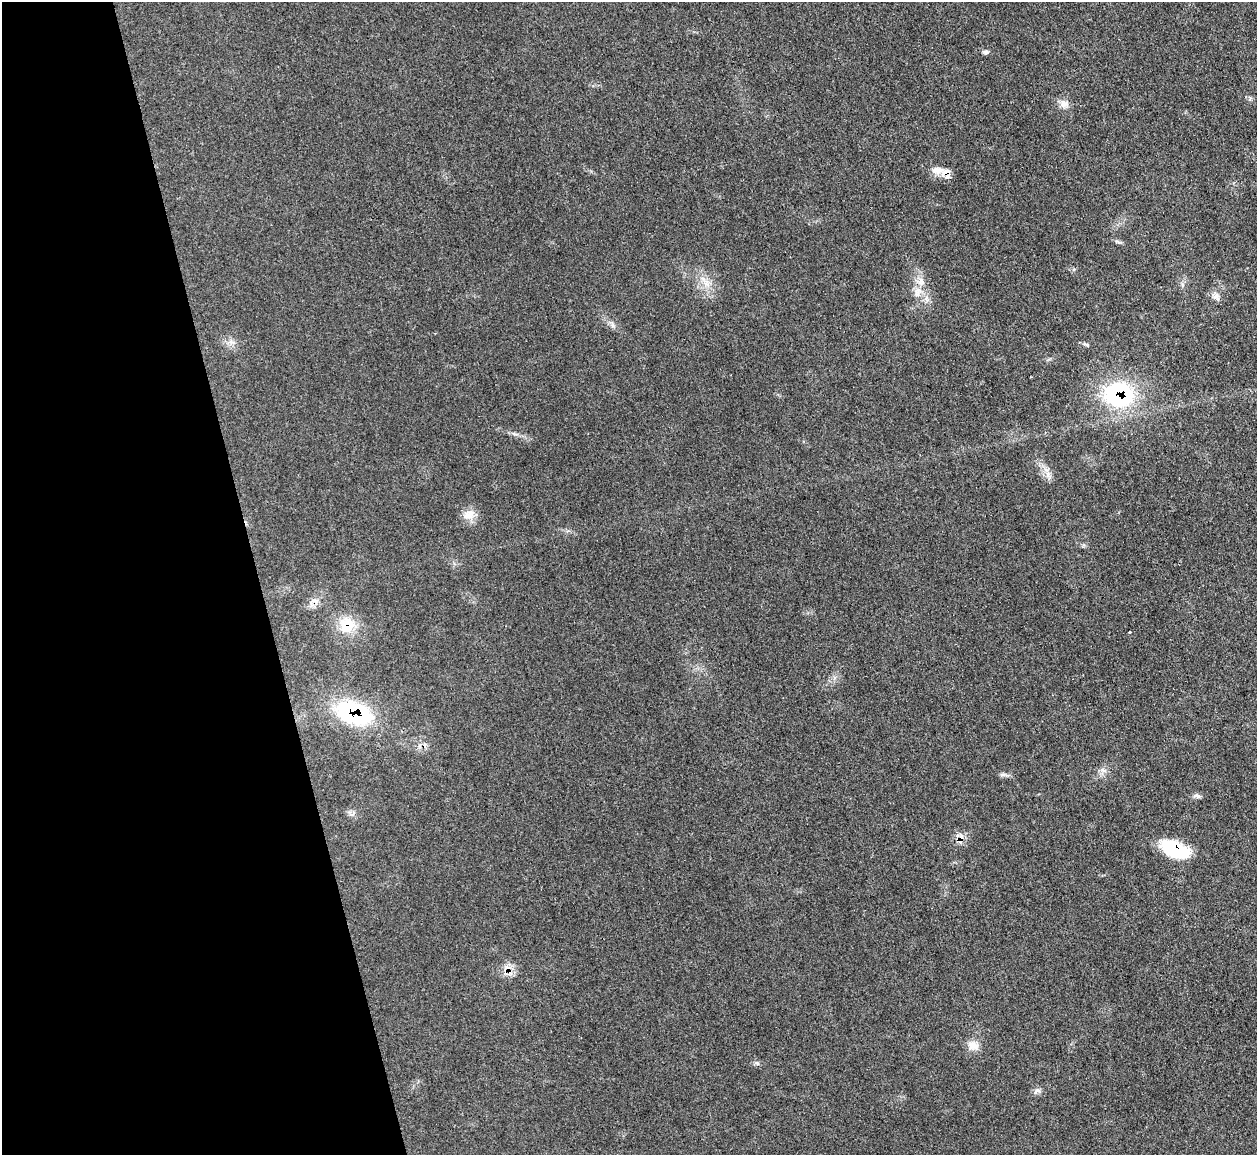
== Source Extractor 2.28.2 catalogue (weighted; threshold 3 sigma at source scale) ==
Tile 5 of 4 x 4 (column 1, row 2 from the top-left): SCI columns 3-1257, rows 2557-3709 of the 5025 x 4997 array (HDU 1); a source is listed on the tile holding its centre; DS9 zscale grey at full resolution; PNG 1259 x 1157 px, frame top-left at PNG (2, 2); no overlay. Shown black and unused: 20% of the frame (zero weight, under 3 of 4 exposures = <1% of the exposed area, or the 3 px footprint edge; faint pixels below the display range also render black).
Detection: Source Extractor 2.28.2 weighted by HDU 2 'WHT'; one run over the whole footprint, this tile lists its part. Background 0.0431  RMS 0.0056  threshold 0.0251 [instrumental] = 3 sigma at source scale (4.5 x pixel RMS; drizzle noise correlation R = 1.50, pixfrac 1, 0.05/0.05 arcsec/px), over >= 5 px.
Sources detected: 25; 2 cosmic-ray / hot-pixel residue — not listed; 1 inside a brighter listed object's ellipse — not listed separately; the other 22 listed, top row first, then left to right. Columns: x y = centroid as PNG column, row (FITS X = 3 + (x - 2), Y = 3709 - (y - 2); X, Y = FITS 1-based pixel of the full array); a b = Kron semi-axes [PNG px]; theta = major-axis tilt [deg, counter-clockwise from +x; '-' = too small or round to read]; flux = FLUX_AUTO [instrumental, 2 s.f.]
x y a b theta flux
986 52 8 4 -32 1.2
1064 104 14 10 3 3.8
937 170 19 10 2 5.7
921 281 11 8 -87 4
917 293 12 7 -78 3.4
1216 296 9 6 51 2
231 342 7 5 -44 1.8
1086 344 10 4 -22 1.1
1118 394 38 30 -6 59
1048 475 7 4 -72 1.8
468 515 17 12 24 5.7
315 601 11 7 -35 2.7
347 625 23 19 -73 14
1130 632 3 2 - 0.86
354 713 42 24 -23 51
1002 775 9 3 19 1.1
1197 796 10 5 -19 1.5
960 840 9 4 19 1.8
1175 849 30 15 -23 32
973 1045 16 11 -15 5.1
757 1063 7 4 -19 0.9
1037 1091 10 6 23 1.8
Overlapping masked pixels (flux is a lower limit): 6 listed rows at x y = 1118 394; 315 601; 347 625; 354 713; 960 840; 1175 849
Unlisted compact peaks at least as high as the median listed source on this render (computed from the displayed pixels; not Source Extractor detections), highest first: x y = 613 326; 1102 770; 515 434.